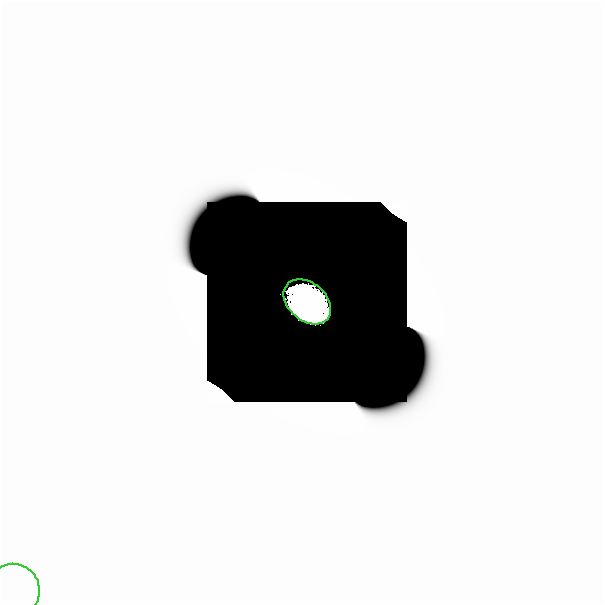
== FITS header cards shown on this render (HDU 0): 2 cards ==
NAXIS1  =                  601
NAXIS2  =                  601

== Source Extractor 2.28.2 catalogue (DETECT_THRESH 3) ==
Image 601 x 601 px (HDU 0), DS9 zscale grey, 1 PNG px = 1 image px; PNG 605 x 605 px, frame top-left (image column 1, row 601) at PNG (2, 2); each listed source drawn as its Kron ellipse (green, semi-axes under 4 px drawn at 4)
Background 0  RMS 2.4e-35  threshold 7.08e-35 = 3 sigma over >= 5 px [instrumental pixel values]
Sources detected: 12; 10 with non-positive FLUX_AUTO (blend fragments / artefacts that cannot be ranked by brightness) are neither listed nor drawn; the other 2 listed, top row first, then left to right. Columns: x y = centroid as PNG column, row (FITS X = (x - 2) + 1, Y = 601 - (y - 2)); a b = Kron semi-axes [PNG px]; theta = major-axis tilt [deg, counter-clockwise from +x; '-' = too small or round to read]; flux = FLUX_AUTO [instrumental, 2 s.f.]
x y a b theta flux
307 302 26 19 -41 1.0e+02
13 591 27 26 - 2.1e-14
At the frame edge (FLAGS 8, measured only in part): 1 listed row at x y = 13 591
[10 non-positive-flux detections neither listed nor drawn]